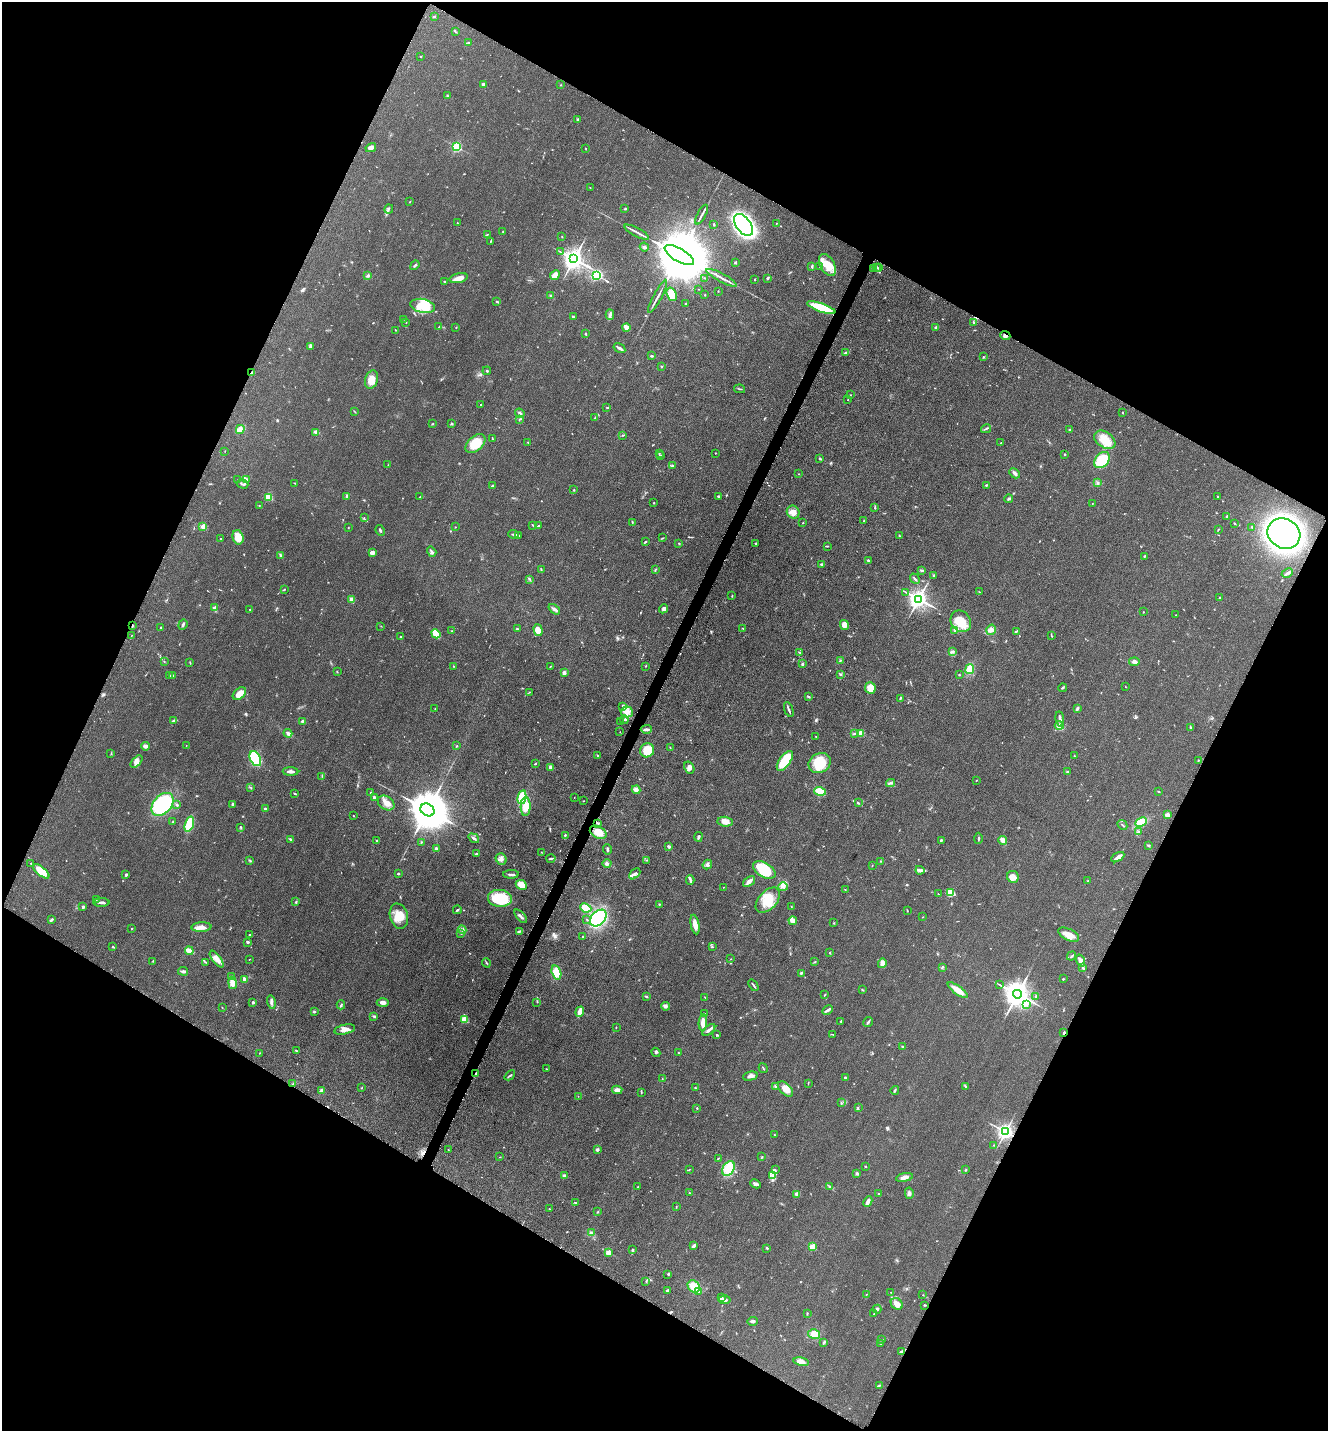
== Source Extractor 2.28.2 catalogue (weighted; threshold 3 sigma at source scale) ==
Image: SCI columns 298-5598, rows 42-5756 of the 5806 x 5775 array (HDU 1 of 3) = the unmasked area's bounding box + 8 px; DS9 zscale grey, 4 x 4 block average (1 PNG px = mean of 4 x 4 image px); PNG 1330 x 1433 px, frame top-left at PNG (2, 2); each listed source drawn as its Kron ellipse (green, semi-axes under 4 px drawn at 4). Shown black and unused: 46% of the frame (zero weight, under 3 of 5 exposures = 4% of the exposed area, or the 3 px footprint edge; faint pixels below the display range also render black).
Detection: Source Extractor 2.28.2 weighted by HDU 2 'WHT'. Background 0.0636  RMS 0.006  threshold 0.0271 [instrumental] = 3 sigma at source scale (4.5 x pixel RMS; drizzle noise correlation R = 1.50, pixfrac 1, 0.05/0.05 arcsec/px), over >= 5 px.
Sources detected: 686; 3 too faint to see at this stretch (4 x 4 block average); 2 cosmic-ray / hot-pixel residue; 1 long thin detection or spike segment (spike, bleed or trail) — neither listed nor drawn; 16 coinciding with a brighter row at this scale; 37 inside a brighter listed object's ellipse — not listed separately; of the other 627, all 500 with FLUX_AUTO >= 1.28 (the completeness limit of this list) listed and drawn (127 fainter detections not listed), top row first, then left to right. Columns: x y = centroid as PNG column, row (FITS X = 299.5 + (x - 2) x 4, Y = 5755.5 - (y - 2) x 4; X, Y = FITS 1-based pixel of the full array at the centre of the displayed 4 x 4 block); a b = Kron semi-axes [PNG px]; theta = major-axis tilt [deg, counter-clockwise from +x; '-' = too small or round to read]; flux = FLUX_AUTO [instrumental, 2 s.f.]
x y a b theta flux
434 16 3 2 - 3.2
455 31 4 2 - 2.5
469 42 2 2 - 1.5
421 56 2 2 - 1.6
483 84 2 2 - 19
561 85 2 2 - 2.3
447 96 3 2 - 3.6
577 120 3 2 - 4.8
457 147 2 2 - 400
371 148 5 4 - 12
585 148 2 2 - 1.5
590 187 2 2 - 1.3
410 201 2 2 - 1.3
389 209 5 2 - 4.6
625 209 3 2 - 3.4
702 215 11 2 62 10
457 223 3 2 - 2.3
776 223 2 2 - 1.5
714 224 2 2 - 3.5
743 225 12 7 -54 1300
503 231 2 2 - 1.9
637 232 14 2 -28 14
487 234 2 2 - 2
562 237 2 2 - 1.7
491 241 3 2 - 2
644 247 5 3 - 7.8
560 252 2 2 - 1.4
679 255 16 6 -30 59000
574 259 3 3 - 3300
735 262 3 2 - 2.4
415 265 5 2 - 5.6
827 265 12 7 -60 54
812 266 4 2 - 5.3
820 267 2 2 - 1.4
877 267 3 2 - 4.3
879 268 3 2 - 3.4
874 269 3 2 - 4.4
555 275 5 3 - 29
596 275 3 2 - 340
368 276 3 2 - 5.8
458 278 9 5 13 30
705 278 2 2 - 1.9
722 278 17 2 -28 17
767 278 3 2 - 4.6
755 280 2 2 - 2.5
445 281 2 2 - 4
698 289 2 2 - 1.4
718 291 2 2 - 1.8
672 294 7 4 -69 70
550 295 4 2 - 2.8
705 295 2 2 - 2.7
658 296 18 2 62 14
497 302 3 2 - 3.4
686 304 3 2 - 2.5
423 306 12 7 -12 110
821 308 15 3 -19 120
610 315 5 2 - 8.4
573 317 4 2 - 4
404 319 2 2 - 1.4
406 322 3 2 - 2.4
974 323 2 2 - 1.8
439 327 4 2 - 2.6
456 327 2 2 - 1.7
626 327 4 2 - 32
936 327 3 3 - 3.6
395 330 2 2 - 1.7
586 334 2 2 - 3.4
1005 335 5 3 - 12
311 347 4 3 - 6.7
619 348 6 2 -32 12
846 353 3 2 - 7.8
652 356 4 2 - 4
984 357 2 2 - 2.4
661 366 2 2 - 2.2
487 371 4 2 - 4
252 373 3 2 - 3.8
372 379 9 6 73 36
740 389 5 2 - 3.2
851 395 2 2 - 1.7
848 400 2 2 - 1.9
481 405 2 2 - 5.5
607 408 2 2 - 1.8
355 412 3 2 - 1.7
1122 412 2 2 - 1.5
520 413 5 3 - 7
595 418 3 2 - 3.1
520 419 4 2 - 3.6
432 424 3 2 - 2.1
451 424 3 2 - 3.2
240 429 4 4 - 13
986 429 5 2 - 4.4
1069 430 3 2 - 3.3
316 432 3 2 - 15
623 435 3 2 - 2.8
492 438 3 2 - 1.6
1105 440 11 7 -34 57
528 442 3 2 - 1.6
475 443 12 7 42 76
1001 443 2 2 - 1.6
225 451 2 2 - 1.3
659 453 2 2 - 1.6
715 453 2 2 - 1.9
1064 454 2 2 - 2.6
660 455 2 2 - 3.5
820 458 3 2 - 3.8
1102 460 9 6 48 140
388 465 2 2 - 1.3
673 466 2 2 - 2.9
1015 473 6 3 -46 11
799 474 2 2 - 1.5
238 479 2 2 - 1.3
246 480 3 2 - 2
295 483 2 2 - 2.1
1097 483 3 2 - 3.2
242 484 6 2 -16 5.7
493 485 4 2 - 4.3
986 485 3 2 - 2.9
574 490 2 2 - 3.8
347 496 4 3 - 5.7
718 496 2 2 - 13
268 497 2 2 - 220
420 497 3 2 - 1.9
1218 497 2 2 - 2.3
1009 499 4 2 - 5
654 503 2 2 - 1.5
1092 504 2 2 - 1.3
259 506 2 2 - 2
875 508 2 2 - 2.4
793 512 7 6 - 25
1227 516 3 2 - 4.4
364 518 2 2 - 1.3
864 521 2 2 - 1.7
632 522 3 2 - 2.5
803 523 2 2 - 1.6
1234 523 3 2 - 1.9
533 525 4 2 - 2.7
538 526 4 2 - 3.4
203 527 2 2 - 110
455 527 2 2 - 1.7
1252 527 2 2 - 3.6
348 528 2 2 - 1.9
1218 529 3 2 - 2.3
380 530 5 2 - 4.7
513 534 5 2 - 5
1284 534 17 14 -31 1800
518 536 3 2 - 4.5
899 536 3 2 - 2.4
238 537 7 5 -74 56
663 538 3 2 - 2.6
220 539 2 2 - 4.3
646 542 3 2 - 3.2
679 543 2 2 - 2.8
756 543 2 2 - 8.6
827 546 3 2 - 4
432 552 5 3 - 7.6
372 553 3 2 - 25
281 556 3 2 - 6.6
1145 556 3 2 - 2.3
868 561 2 2 - 7.1
822 564 2 2 - 5.2
656 569 2 2 - 1.6
541 570 2 2 - 2.1
922 571 3 2 - 5.7
1287 573 6 3 25 8
934 575 3 2 - 2.7
530 579 3 2 - 3
915 579 6 2 -49 6.1
284 589 2 2 - 2.2
906 592 3 2 - 1.9
979 592 2 2 - 2.2
732 596 2 2 - 2
1220 598 2 2 - 2.2
351 599 4 3 - 8.7
918 599 3 3 - 2600
215 607 3 2 - 11
250 609 2 2 - 2
554 609 6 3 -40 9.3
663 609 5 3 - 10
1144 612 2 2 - 1.9
1176 615 2 2 - 1.4
961 621 11 9 -49 68
183 625 5 2 - 7.2
844 625 5 4 - 21
132 626 3 2 - 2.3
381 626 2 2 - 1.6
161 627 2 2 - 2.9
743 628 3 2 - 2
517 629 3 2 - 5.5
538 630 6 4 -74 37
991 630 5 4 - 15
452 631 2 2 - 1.5
955 631 2 2 - 2
1016 631 4 2 - 3.5
436 634 5 3 - 97
131 636 2 2 - 1.4
1051 636 3 2 - 2.1
400 637 2 2 - 8.8
952 651 4 2 - 5.7
799 652 3 2 - 2
840 661 3 2 - 3.8
164 662 2 2 - 1.5
1134 662 5 3 - 10
190 663 3 2 - 2
802 664 2 2 - 6.4
453 666 2 2 - 2.1
550 666 3 2 - 1.6
646 666 3 2 - 1.8
970 669 5 4 - 53
337 672 2 2 - 2.6
564 673 3 2 - 16
840 674 3 2 - 3.1
170 675 2 2 - 2.4
172 675 2 2 - 3.7
959 675 2 2 - 3.5
1126 687 2 2 - 1.4
870 688 6 5 - 40
1063 688 4 2 - 4.2
530 692 2 2 - 1.3
239 693 8 5 40 30
809 697 2 2 - 2.1
900 698 2 2 - 4.6
623 706 4 2 - 5.4
435 708 2 2 - 1.8
1077 709 3 2 - 7.8
789 710 8 2 -70 7.7
627 712 6 5 - 22
1060 719 7 3 -82 11
624 720 4 2 - 3.7
174 721 4 3 - 5.8
302 721 4 2 - 4.9
621 721 2 2 - 2.9
1059 726 4 4 - 11
1190 727 4 2 - 3.1
646 729 5 3 - 9.2
620 732 2 2 - 1.4
288 733 4 2 - 16
854 733 3 2 - 4.5
861 733 2 2 - 170
816 737 2 2 - 1.4
186 745 2 2 - 1.6
457 745 2 2 - 1.5
145 746 4 3 - 17
670 748 3 2 - 2
647 750 7 7 - 73
111 753 3 2 - 2
598 755 3 2 - 2.2
1074 756 2 2 - 1.9
255 759 8 5 -63 180
1198 760 2 2 - 2.4
785 761 11 5 54 140
136 762 7 4 48 14
820 763 11 9 28 94
535 764 3 2 - 2.2
551 767 2 2 - 25
689 768 6 4 -60 14
290 771 8 2 -2 13
1067 772 2 2 - 3.9
322 776 2 2 - 1.6
976 780 2 2 - 2
891 783 4 2 - 4.4
250 787 3 2 - 2.3
636 790 4 4 - 18
820 791 6 3 -17 82
1159 791 2 2 - 2.2
371 793 2 2 - 3.4
295 794 3 2 - 3.2
374 797 2 2 - 6.2
522 797 7 4 78 110
574 797 2 2 - 1.5
583 801 2 2 - 2.3
386 803 9 6 -36 26
858 803 3 2 - 3.4
163 804 13 9 48 330
232 804 2 2 - 6.5
177 805 3 2 - 3.6
526 807 9 5 89 44
265 809 3 2 - 6.1
427 810 7 6 - 17000
1167 815 2 2 - 96
353 816 2 2 - 2.1
173 822 2 2 - 2.5
725 822 8 5 -5 32
1141 822 6 4 27 67
598 823 4 2 - 4.4
189 824 8 3 72 160
1122 825 6 2 -44 3.6
241 827 3 2 - 3.2
598 832 9 6 -28 44
1138 832 3 2 - 5
565 835 2 2 - 3.2
698 837 5 3 - 7.1
474 838 6 3 -37 6.8
978 838 5 2 - 3.4
291 839 2 2 - 4.4
941 840 3 2 - 4.7
1003 840 4 3 - 22
377 841 2 2 - 5.5
421 842 2 2 - 2.3
1148 845 3 2 - 3.1
668 847 3 3 - 7.6
436 849 3 3 - 7.4
607 849 5 2 - 5.8
541 852 2 2 - 1.3
476 854 2 2 - 6.9
1118 857 7 3 31 23
551 858 4 2 - 5.6
501 859 6 5 - 14
250 860 2 2 - 3
647 860 2 2 - 2.2
880 861 2 2 - 1.8
31 863 2 2 - 4.5
607 864 4 4 - 11
707 865 5 4 - 9.5
872 866 2 2 - 1.4
764 870 12 7 -31 160
920 870 4 3 - 7.6
41 871 10 4 -41 83
398 874 3 2 - 3.1
511 874 8 2 1 7.6
635 874 6 3 44 9.6
126 875 2 2 - 5.5
1013 877 6 5 - 26
690 880 4 2 - 6.2
749 881 7 3 40 15
1088 881 3 2 - 3
521 885 6 4 -25 53
724 887 2 2 - 1.7
783 887 4 3 - 10
845 890 3 2 - 2
950 893 4 3 - 61
938 894 2 2 - 1.4
500 898 12 8 -6 160
96 900 2 2 - 2.1
768 900 15 9 47 73
296 902 3 2 - 3.7
101 903 8 3 0 9.9
659 904 2 2 - 2
791 906 2 2 - 1.5
83 907 2 2 - 25
586 908 6 4 -26 78
457 910 4 2 - 4.9
907 910 3 2 - 2.1
399 916 13 9 -73 56
521 916 8 2 -48 9.4
923 917 2 2 - 1.4
598 918 10 6 45 350
52 919 2 2 - 9.2
587 920 3 2 - 2.3
793 921 4 3 - 20
834 923 2 2 - 2.2
695 924 10 3 -79 32
201 927 10 4 3 19
132 929 2 2 - 2.3
462 930 4 2 - 6.3
519 931 4 2 - 4.6
461 934 2 2 - 1.3
250 935 3 2 - 2.8
1069 935 11 5 -28 36
583 937 2 2 - 3.7
248 942 3 3 - 5.2
113 947 2 2 - 3
712 947 2 2 - 2.9
189 951 4 2 - 45
830 953 2 2 - 2.6
1071 956 5 2 - 3.7
217 959 10 4 -54 22
249 959 2 2 - 2.7
731 959 2 2 - 1.5
153 961 3 2 - 2.3
1080 961 6 4 -72 16
205 962 3 2 - 2.7
815 962 4 2 - 2.9
486 963 5 2 - 2.9
882 963 5 4 - 16
942 967 4 2 - 4.1
1083 968 3 2 - 4.7
183 971 5 2 - 11
556 972 7 4 -74 55
801 973 2 2 - 6.2
231 976 2 2 - 1.7
244 979 4 3 - 9.3
1063 979 2 2 - 7
233 983 6 4 -80 29
753 985 6 2 -54 5.7
1000 985 2 2 - 2
862 990 3 2 - 2.6
958 990 12 3 -36 53
1017 994 4 4 - 5200
824 995 3 2 - 2.5
1036 996 3 2 - 4
647 997 4 2 - 3.3
705 997 3 2 - 1.8
253 1002 2 2 - 6.3
271 1002 7 3 -76 9.8
537 1002 2 2 - 1.4
383 1003 6 4 0 16
1026 1004 3 2 - 6.5
341 1005 4 2 - 5.3
666 1006 4 3 - 8.5
222 1007 2 2 - 1.5
827 1010 5 2 - 6.2
314 1012 3 2 - 3.7
580 1012 5 2 - 43
704 1014 2 2 - 1.8
374 1016 4 2 - 4
464 1019 2 2 - 190
841 1021 3 2 - 3.7
703 1022 8 3 86 28
868 1022 5 2 - 6.6
616 1028 2 2 - 1.6
345 1029 10 5 11 24
709 1030 8 2 42 11
1064 1033 3 2 - 4.8
833 1034 2 2 - 1.6
717 1035 2 2 - 4.7
902 1047 2 2 - 3.8
296 1051 3 2 - 3.1
656 1052 5 2 - 4.9
259 1053 2 2 - 1.3
678 1053 2 2 - 1.6
763 1068 5 2 - 2.7
546 1069 3 2 - 2.2
476 1073 2 2 - 4.5
510 1075 6 2 42 4
750 1076 7 3 13 14
845 1078 4 2 - 3.3
662 1079 3 2 - 1.7
293 1083 2 2 - 1.8
808 1083 3 2 - 2.4
965 1086 3 2 - 3
776 1087 4 3 - 5.5
362 1088 2 2 - 1.6
695 1088 2 2 - 2.9
785 1089 9 5 -43 41
321 1090 3 2 - 4
617 1090 5 3 - 20
895 1090 4 2 - 3.8
641 1093 3 2 - 2.5
578 1096 2 2 - 1.3
841 1103 2 2 - 1.4
858 1107 2 2 - 1.7
697 1108 2 2 - 2.8
1005 1132 3 3 - 1700
774 1135 2 2 - 1.3
994 1145 2 2 - 1.6
448 1150 2 2 - 1.5
597 1150 2 2 - 30
500 1157 2 2 - 1.7
762 1157 2 2 - 2.1
718 1158 2 2 - 1.7
865 1166 2 2 - 7.1
689 1169 3 2 - 2
728 1169 8 5 59 89
775 1170 2 2 - 1.5
966 1170 3 2 - 3
857 1173 3 2 - 5.3
773 1175 2 2 - 2.5
565 1176 2 2 - 13
905 1177 9 3 12 18
755 1184 5 3 - 10
638 1187 2 2 - 2.1
830 1187 4 2 - 4.2
689 1193 2 2 - 2.9
879 1193 2 2 - 1.7
909 1193 5 3 - 8.4
797 1194 2 2 - 80
868 1202 5 3 - 19
575 1203 2 2 - 3
676 1207 3 2 - 1.8
549 1209 2 2 - 1.8
597 1212 2 2 - 2.1
591 1233 3 2 - 4.8
694 1246 4 3 - 7.3
812 1247 2 2 - 170
767 1248 3 2 - 4.3
632 1250 3 2 - 3.4
608 1253 2 2 - 110
668 1274 2 2 - 2.1
646 1282 3 2 - 1.7
694 1286 7 5 -46 44
668 1290 2 2 - 13
699 1291 2 2 - 2.6
891 1292 2 2 - 1.3
866 1294 2 2 - 1.8
923 1295 2 2 - 1.5
721 1298 4 3 - 7.6
725 1300 6 3 4 12
897 1304 7 5 -39 23
924 1305 3 2 - 3.9
877 1309 4 3 - 9.3
807 1313 3 2 - 2.6
874 1314 2 2 - 1.6
753 1321 5 3 - 7.9
814 1334 6 5 - 39
882 1339 2 2 - 1.9
824 1342 4 2 - 4.3
880 1343 2 2 - 1.9
902 1351 4 2 - 5
801 1362 8 4 -10 16
879 1385 2 2 - 3.7
Overlapping masked pixels (flux is a lower limit): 6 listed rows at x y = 1005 335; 252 373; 132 626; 1064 1033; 476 1073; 1005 1132
Diffuse or blended objects may show on this block-average render without a row.